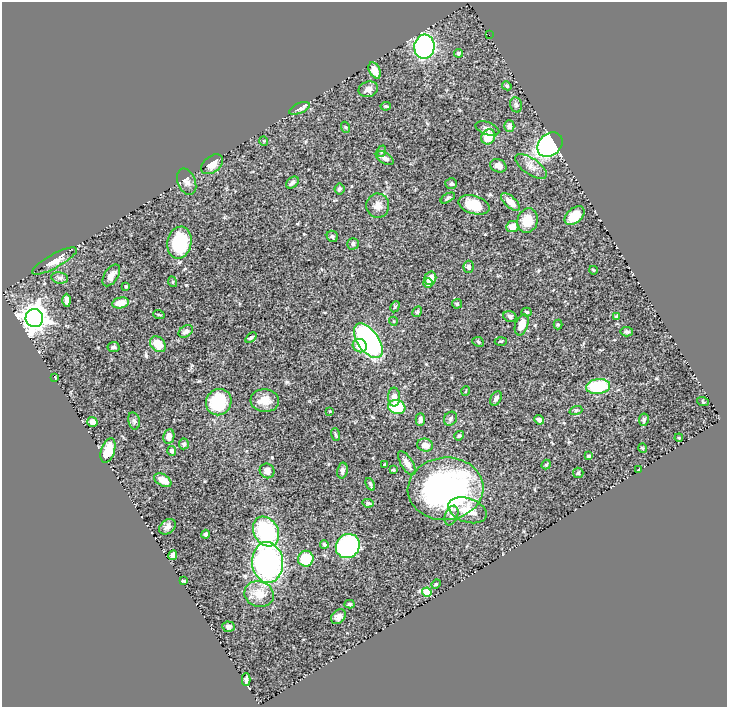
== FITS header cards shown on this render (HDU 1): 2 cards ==
NAXIS1  =                  725
NAXIS2  =                  705

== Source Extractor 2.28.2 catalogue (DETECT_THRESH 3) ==
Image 725 x 705 px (HDU 1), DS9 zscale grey, 1 PNG px = 1 image px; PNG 729 x 709 px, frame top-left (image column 1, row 705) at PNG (2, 2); each listed source drawn as its Kron ellipse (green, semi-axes under 4 px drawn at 4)
Background 0.387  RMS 0.019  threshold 0.0556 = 3 sigma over >= 5 px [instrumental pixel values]
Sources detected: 122; all 122 listed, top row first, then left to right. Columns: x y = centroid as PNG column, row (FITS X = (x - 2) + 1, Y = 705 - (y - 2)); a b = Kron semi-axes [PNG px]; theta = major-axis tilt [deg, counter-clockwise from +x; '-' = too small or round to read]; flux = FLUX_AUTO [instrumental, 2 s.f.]
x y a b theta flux
489 35 2 2 - 0.58
424 47 12 10 85 210
458 53 4 4 - 2
375 70 8 5 -63 13
507 86 5 4 - 1.6
368 89 10 7 20 6.9
516 105 8 6 -74 2.6
386 106 5 4 - 1.6
299 108 11 5 22 4.8
509 126 6 5 - 5.5
345 127 5 3 - 1.2
487 128 12 6 -19 4.4
488 137 8 6 60 22
264 141 5 3 - 1
550 145 14 10 43 190
382 151 6 4 71 1.7
385 158 10 5 -30 5.3
212 164 12 8 37 9.7
498 166 8 6 -25 7.6
531 166 18 8 -34 9.4
187 182 13 9 -68 6.4
292 183 7 5 38 3.1
451 184 6 5 - 2.9
339 189 5 5 - 3
448 198 8 4 31 2
510 202 11 5 -42 14
474 205 16 9 -16 27
378 206 12 11 - 8.2
575 215 11 7 40 22
527 221 12 10 72 23
512 226 6 5 - 11
332 236 6 5 - 2.1
179 243 16 12 78 65
353 244 6 6 - 3.2
54 261 25 7 28 11
469 267 6 5 - 4.1
593 270 4 2 - 1
111 275 12 7 57 7.8
60 278 8 5 -10 3.3
430 278 7 6 - 14
173 282 5 3 - 1.3
428 283 5 4 - 5.5
126 286 3 3 - 1.2
67 300 6 4 -88 4.6
120 303 8 5 12 15
457 304 5 4 - 1.5
395 307 6 4 61 1.4
417 312 5 4 - 1.7
526 312 5 4 - 1.6
159 315 6 3 -20 1.3
510 316 6 5 - 3.4
617 316 4 3 - 2.2
34 318 9 9 - 1400
393 321 4 3 - 0.95
558 324 5 4 - 1.5
522 325 11 6 71 15
186 331 8 5 36 3.9
627 332 6 4 -7 2.3
251 338 6 3 37 2.2
368 341 20 10 -55 240
501 341 6 3 1 1.3
478 342 6 4 -24 1.8
158 344 9 6 -45 23
360 346 7 6 - 17
114 347 6 5 - 2.4
55 378 4 2 - 0.65
598 387 12 7 7 61
466 391 5 3 - 0.89
394 397 9 6 -88 6.9
496 398 7 5 59 4.3
265 401 14 11 -5 15
219 402 13 12 - 62
703 402 6 3 -19 1.2
397 407 9 7 -17 48
576 410 7 4 18 1.9
330 411 4 2 - 0.87
420 419 6 4 90 4.6
450 419 7 6 - 2.5
539 420 5 4 - 3.2
644 420 6 5 - 3.1
134 421 9 5 -78 3.4
92 422 5 5 - 3.8
336 435 6 3 -71 1.4
169 436 7 5 80 8
459 436 5 4 - 1.7
679 438 4 3 - 1.1
184 444 5 5 - 2.9
425 445 8 6 -12 9
643 448 4 4 - 1.3
108 450 12 6 71 19
172 451 5 4 - 3.3
589 456 3 3 - 2
407 463 13 6 -57 7.4
385 465 3 3 - 2.6
546 465 5 4 - 1.5
639 469 4 2 - 1.2
393 470 4 3 - 1.3
267 471 7 7 - 6.5
342 471 8 5 78 3.7
578 473 5 5 - 1.7
163 480 9 5 -31 14
370 484 6 4 -64 2.5
446 489 38 31 4 300
368 503 5 4 - 1.6
468 510 20 12 -19 21
451 516 10 6 69 5.1
167 527 9 6 40 4.5
266 531 16 12 -60 110
205 534 4 4 - 2.6
324 544 4 4 - 2
348 546 12 11 - 240
173 555 5 4 - 4.3
306 559 8 8 - 39
268 562 20 15 -85 290
183 581 4 3 - 1.8
436 584 5 4 - 1.3
427 592 5 4 - 32
259 594 15 13 -20 19
349 604 5 4 - 2
338 617 8 6 45 5.3
228 627 6 5 - 3.6
246 680 6 4 89 4.3